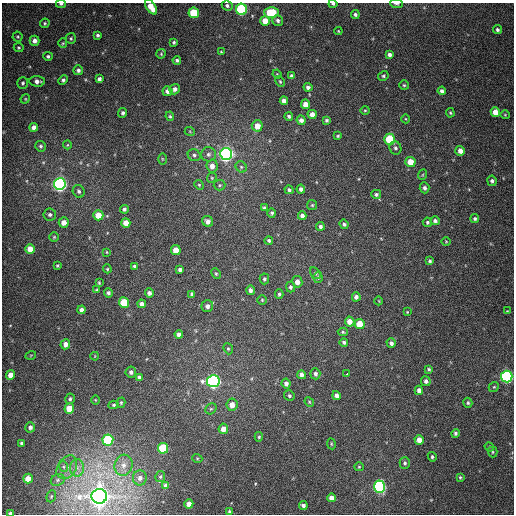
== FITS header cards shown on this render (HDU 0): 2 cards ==
NAXIS1  =                  512
NAXIS2  =                  512

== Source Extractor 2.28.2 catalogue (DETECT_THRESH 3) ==
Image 512 x 512 px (HDU 0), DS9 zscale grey, 1 PNG px = 1 image px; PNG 516 x 516 px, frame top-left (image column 1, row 512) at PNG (2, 3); each listed source drawn as its Kron ellipse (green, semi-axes under 4 px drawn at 4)
Background 384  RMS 9.8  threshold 29.5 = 3 sigma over >= 5 px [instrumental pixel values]
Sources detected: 196; all 196 listed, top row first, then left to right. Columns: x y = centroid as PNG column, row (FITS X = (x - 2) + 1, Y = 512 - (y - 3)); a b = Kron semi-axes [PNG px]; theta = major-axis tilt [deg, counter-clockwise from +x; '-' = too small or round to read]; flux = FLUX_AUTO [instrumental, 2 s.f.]
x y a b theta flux
61 4 5 3 - 1.2e+03
333 4 4 3 - 1.2e+03
397 4 6 3 -3 1.6e+03
227 6 5 5 - 1.6e+03
151 7 8 4 -56 9.5e+03
242 9 5 5 - 9.5e+04
194 13 5 5 - 2.7e+04
271 13 7 5 -3 3.7e+04
355 14 4 4 - 1.6e+03
278 20 6 5 - 2.1e+03
265 21 5 5 - 9.0e+03
45 23 5 4 - 1.1e+03
497 30 5 4 - 1.4e+03
338 31 4 4 - 5.5e+02
98 35 3 3 - 1.1e+03
18 37 5 5 - 9.3e+02
71 38 5 5 - 1.0e+03
34 41 5 4 - 3.7e+03
174 42 3 3 - 9.6e+02
63 43 5 4 - 7.8e+02
19 47 5 4 - 8.3e+02
221 52 3 3 - 6.3e+02
161 54 5 4 - 7.8e+02
389 54 4 4 - 2.1e+03
48 56 5 4 - 1.2e+03
177 60 4 4 - 1.3e+03
78 70 5 5 - 1.9e+03
277 74 5 3 - 6.3e+02
291 76 4 3 - 1.9e+03
383 76 5 4 - 1.0e+03
99 79 4 4 - 1.8e+03
63 80 5 4 - 1.3e+03
37 81 7 5 -5 3.1e+03
280 82 5 3 - 8.1e+02
23 83 6 5 - 1.4e+03
404 85 5 5 - 9.3e+02
308 87 4 4 - 1.9e+03
175 89 5 5 - 2.5e+03
167 91 5 5 - 3.2e+03
442 91 4 4 - 2.0e+03
25 99 5 4 - 7.1e+02
284 101 4 4 - 3.5e+03
305 104 5 4 - 5.3e+03
365 110 4 4 - 7.4e+02
495 112 5 4 - 7.7e+03
123 113 5 4 - 1.4e+03
450 113 5 3 - 8.1e+02
312 114 5 4 - 5.0e+03
505 115 4 4 - 6.6e+02
170 116 5 4 - 9.1e+02
289 116 4 4 - 1.4e+03
406 119 4 3 - 5.6e+02
301 120 5 4 - 2.9e+03
327 120 4 3 - 1.2e+03
257 126 5 5 - 7.2e+03
34 127 4 4 - 3.7e+03
190 132 5 3 - 5.9e+02
338 136 4 3 - 9.0e+02
390 139 5 5 - 3.1e+04
67 145 4 4 - 6.1e+02
41 146 5 5 - 1.3e+03
395 148 7 5 -69 1.7e+03
460 151 5 5 - 4.5e+03
208 154 7 7 - 2.1e+03
226 154 6 6 - 3.2e+05
194 155 6 5 - 1.7e+03
162 159 6 4 -89 6.5e+02
410 162 5 5 - 1.1e+04
212 166 6 5 - 4.4e+03
241 167 6 5 - 1.3e+03
422 175 5 3 - 6.1e+02
212 178 5 4 - 7.8e+02
492 181 5 4 - 1.6e+03
60 184 6 6 - 2.6e+05
199 185 5 4 - 8.7e+02
220 185 6 5 - 1.1e+03
424 188 5 5 - 1.9e+03
301 189 4 4 - 2.3e+03
289 190 4 4 - 1.3e+03
79 191 7 5 -60 1.6e+03
376 194 5 4 - 1.4e+03
312 205 5 5 - 8.9e+02
264 208 3 3 - 1.2e+03
124 209 4 4 - 1.6e+03
272 213 4 4 - 1.2e+03
50 214 6 6 - 1.8e+03
98 215 5 5 - 9.7e+03
302 216 4 4 - 2.4e+03
475 219 4 4 - 1.3e+03
208 221 6 5 - 3.3e+03
435 221 5 4 - 1.6e+03
64 222 5 5 - 5.1e+03
427 222 5 4 - 1.1e+03
126 223 5 4 - 7.0e+03
344 224 5 4 - 1.4e+03
320 226 4 4 - 1.6e+03
54 237 5 4 - 7.4e+02
269 240 4 4 - 1.1e+03
446 242 4 3 - 4.9e+02
30 249 5 5 - 7.2e+03
176 250 5 5 - 9.9e+03
107 252 4 3 - 5.2e+02
430 261 4 3 - 1.1e+03
57 265 3 3 - 7.2e+02
134 266 4 4 - 1.0e+03
107 269 4 4 - 7.6e+02
180 270 4 4 - 1.9e+03
315 273 6 4 -56 1.1e+03
216 274 5 4 - 8.2e+02
318 277 6 4 -88 1.2e+03
264 279 5 4 - 1.3e+03
297 282 6 5 - 3.7e+03
99 283 4 3 - 7.2e+02
290 287 5 4 - 1.5e+03
97 290 4 3 - 8.9e+02
250 290 5 4 - 2.3e+03
108 293 5 4 - 1.5e+03
149 293 4 4 - 2.2e+03
192 294 4 3 - 1.7e+03
279 294 5 4 - 1.0e+03
356 297 4 4 - 2.3e+03
262 300 5 4 - 7.8e+02
379 301 4 3 - 4.5e+02
124 303 5 5 - 2.3e+04
142 304 4 4 - 2.5e+03
207 306 6 6 - 2.7e+03
82 310 4 4 - 2.8e+03
507 311 3 3 - 4.5e+02
407 312 4 4 - 5.9e+02
350 321 5 4 - 5.3e+03
359 324 5 5 - 1.4e+04
343 332 5 4 - 8.6e+02
179 334 4 4 - 2.5e+03
344 342 4 4 - 1.4e+03
391 343 5 4 - 2.2e+03
65 344 5 4 - 4.0e+03
228 349 6 4 -67 9.0e+02
31 355 5 3 - 5.5e+02
95 356 4 2 - 3.7e+02
429 369 4 4 - 9.9e+02
131 372 5 5 - 1.8e+03
315 374 5 5 - 1.6e+03
347 374 3 2 - 4.4e+03
11 375 5 4 - 6.0e+03
302 375 4 4 - 3.0e+03
139 377 4 3 - 1.5e+03
507 377 6 5 - 1.5e+05
213 381 6 6 - 2.1e+05
426 381 5 4 - 1.8e+03
286 384 5 4 - 2.5e+03
494 387 5 4 - 8.8e+02
419 390 4 4 - 2.7e+03
289 395 5 5 - 1.1e+03
336 396 4 4 - 2.5e+03
70 399 5 4 - 1.1e+03
95 400 5 3 - 5.0e+02
309 402 5 4 - 7.5e+02
121 403 5 4 - 9.0e+02
468 403 5 4 - 1.0e+03
113 405 5 4 - 9.0e+02
232 405 6 5 - 5.8e+03
69 409 5 5 - 1.3e+04
211 409 6 5 - 1.1e+03
30 427 5 4 - 2.0e+03
223 429 5 5 - 5.3e+03
455 433 4 4 - 1.3e+03
259 437 5 4 - 9.2e+02
108 440 5 5 - 6.4e+04
419 440 5 4 - 5.7e+03
21 443 4 4 - 1.3e+03
331 444 5 3 - 7.0e+02
489 447 5 4 - 8.2e+02
163 448 5 5 - 4.0e+04
493 452 5 4 - 9.5e+02
432 457 5 4 - 1.0e+03
197 458 5 3 - 6.3e+02
405 463 6 5 - 1.3e+03
123 465 10 9 - 5.5e+03
63 467 5 3 - 9.5e+02
67 467 13 9 58 5.2e+03
359 467 5 4 - 8.0e+02
77 468 9 7 85 3.6e+03
160 477 5 5 - 9.8e+02
460 477 4 3 - 8.0e+02
140 478 7 7 - 3.0e+03
28 479 5 4 - 7.1e+03
58 480 7 5 23 1.8e+03
166 485 4 4 - 2.0e+03
380 487 6 5 - 1.4e+05
51 496 6 4 69 1.1e+03
99 496 8 7 - 1.0e+06
331 498 4 4 - 3.7e+03
189 504 4 4 - 5.3e+03
303 506 4 4 - 2.2e+03
229 512 4 3 - 1.3e+03
10 513 4 3 - 1.6e+03
At the frame edge (FLAGS 8, measured only in part): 6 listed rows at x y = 61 4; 333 4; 397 4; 151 7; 229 512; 10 513